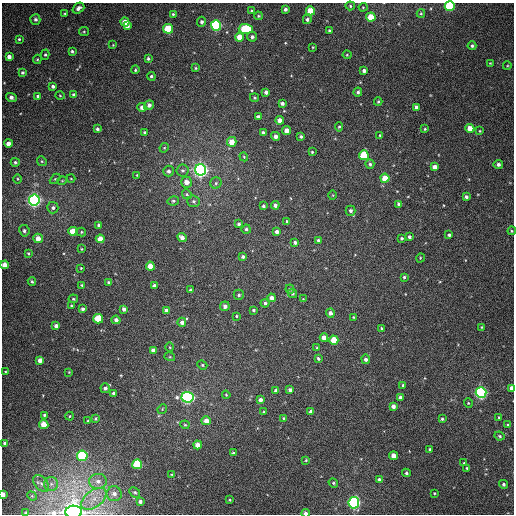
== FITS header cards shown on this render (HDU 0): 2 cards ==
NAXIS1  =                  512
NAXIS2  =                  512

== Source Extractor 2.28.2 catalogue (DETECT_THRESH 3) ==
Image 512 x 512 px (HDU 0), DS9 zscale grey, 1 PNG px = 1 image px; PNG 516 x 516 px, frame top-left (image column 1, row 512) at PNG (2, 3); each listed source drawn as its Kron ellipse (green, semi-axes under 4 px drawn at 4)
Background 382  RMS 9.6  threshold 28.9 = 3 sigma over >= 5 px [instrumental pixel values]
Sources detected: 222; all 222 listed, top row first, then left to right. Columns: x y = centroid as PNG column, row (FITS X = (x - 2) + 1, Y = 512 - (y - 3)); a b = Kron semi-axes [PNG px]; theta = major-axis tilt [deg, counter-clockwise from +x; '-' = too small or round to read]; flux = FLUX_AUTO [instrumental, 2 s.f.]
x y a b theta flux
350 6 5 4 - 880
450 6 5 5 - 56000
363 7 4 4 - 640
78 8 6 4 37 2900
285 9 3 3 - 1600
251 11 4 3 - 770
310 11 4 4 - 14000
65 13 4 2 - 540
173 14 4 3 - 910
421 14 4 4 - 790
258 16 4 3 - 680
371 17 4 4 - 14000
35 19 5 5 - 1800
307 19 4 4 - 1600
125 22 4 4 - 6900
202 22 5 4 - 1600
216 25 5 5 - 95000
127 26 4 3 - 2800
168 29 5 5 - 27000
246 29 7 5 -1 36000
84 31 5 4 - 780
330 31 3 3 - 1500
239 37 4 4 - 8800
252 37 5 5 - 1800
19 39 3 3 - 770
113 45 3 3 - 500
472 46 4 4 - 1400
313 47 3 2 - 530
72 51 3 3 - 1100
45 55 5 4 - 950
347 55 4 4 - 650
9 57 4 4 - 3400
37 59 5 4 - 600
148 59 4 3 - 1100
490 63 3 3 - 550
507 66 4 3 - 520
195 68 4 3 - 730
135 70 4 3 - 930
364 71 4 3 - 2100
22 72 4 4 - 1200
151 76 4 4 - 1300
53 86 3 3 - 1600
266 92 4 4 - 2100
358 92 4 4 - 1100
74 95 4 4 - 1800
38 96 3 3 - 1200
60 96 4 3 - 540
11 97 5 3 - 2600
254 98 4 4 - 730
378 102 4 3 - 810
282 103 4 3 - 1900
149 105 5 4 - 2700
142 107 4 4 - 3100
416 107 4 4 - 2000
258 117 4 4 - 3400
280 120 4 4 - 5100
339 127 4 4 - 880
470 128 4 4 - 7800
97 129 3 3 - 1200
425 129 4 4 - 800
286 130 4 4 - 5100
480 131 4 3 - 630
144 132 3 3 - 920
263 132 4 3 - 1300
380 135 4 3 - 610
275 136 4 4 - 3100
301 137 4 3 - 1400
232 142 5 5 - 7300
8 143 4 4 - 3700
164 148 5 4 - 660
312 152 3 3 - 860
364 155 5 5 - 30000
244 157 4 3 - 580
42 161 5 4 - 750
15 162 4 4 - 1100
370 164 5 4 - 1300
498 164 4 4 - 2200
435 167 4 4 - 4300
183 170 6 6 - 1500
201 170 5 5 - 310000
168 171 5 5 - 1800
137 175 4 3 - 490
385 178 4 4 - 10000
18 179 5 3 - 590
55 179 6 4 44 710
71 179 4 3 - 490
62 181 5 3 - 520
186 182 5 5 - 4600
216 183 5 5 - 1300
187 194 5 4 - 950
333 195 5 3 - 560
466 197 4 3 - 1500
34 200 5 5 - 260000
173 201 6 4 12 1100
194 201 6 5 - 1400
399 204 4 3 - 1900
275 205 4 4 - 2400
263 206 3 3 - 1100
53 208 5 5 - 1700
351 211 5 5 - 1600
287 221 3 3 - 670
239 224 4 4 - 1200
99 225 4 3 - 1600
246 229 4 4 - 1300
24 231 6 5 - 1800
73 231 4 4 - 9400
512 231 4 4 - 660
81 232 4 4 - 770
277 232 4 3 - 2300
449 235 3 3 - 1300
409 237 4 3 - 1600
38 238 5 4 - 5500
182 238 5 4 - 3200
402 238 4 4 - 970
100 239 4 4 - 7000
318 240 4 3 - 1300
295 243 4 3 - 1500
82 249 4 3 - 600
28 253 3 3 - 720
243 257 4 3 - 1300
420 258 4 3 - 500
4 265 4 4 - 6700
150 266 4 4 - 9600
81 268 4 4 - 560
404 277 3 3 - 1100
32 281 4 3 - 860
109 282 4 3 - 980
82 285 4 3 - 700
154 286 4 3 - 1900
290 289 5 4 - 1200
190 290 3 3 - 830
292 293 5 4 - 1000
239 295 5 5 - 1300
272 298 4 4 - 3600
73 299 5 4 - 890
303 299 4 4 - 560
265 303 4 4 - 1500
71 306 3 3 - 890
225 306 5 4 - 2300
83 309 4 3 - 1500
124 309 4 3 - 2100
166 310 4 3 - 1700
253 310 4 3 - 960
330 313 4 4 - 2500
236 316 4 4 - 760
353 317 3 3 - 550
98 319 5 5 - 23000
116 320 4 4 - 2500
182 322 4 4 - 2400
56 326 4 4 - 2800
482 327 4 4 - 570
382 328 4 4 - 740
324 338 4 4 - 5200
334 340 4 4 - 14000
170 347 5 3 - 580
317 348 4 4 - 810
153 350 4 4 - 2700
170 357 5 3 - 660
318 358 3 3 - 1100
366 359 4 4 - 2100
40 360 4 4 - 3900
202 365 5 4 - 870
5 371 4 3 - 480
69 372 4 3 - 540
403 385 3 3 - 1000
105 388 5 4 - 1900
511 388 4 3 - 2400
290 390 4 4 - 1700
276 391 4 4 - 2900
114 393 3 3 - 1500
481 393 5 5 - 150000
226 395 4 3 - 610
187 397 6 5 - 200000
400 397 4 3 - 1900
260 400 4 4 - 2400
468 403 4 4 - 720
393 406 4 4 - 2700
162 409 5 4 - 670
264 412 3 3 - 890
311 412 4 4 - 2500
44 415 4 3 - 1000
70 416 4 3 - 530
499 417 3 2 - 560
284 418 3 3 - 650
95 419 3 3 - 850
442 419 4 4 - 1000
88 421 3 3 - 720
206 421 4 4 - 5600
44 425 4 4 - 12000
185 425 4 4 - 780
508 425 4 3 - 1100
500 436 5 3 - 890
5 443 4 3 - 1900
198 445 4 4 - 5500
430 449 3 3 - 1200
233 453 4 3 - 1000
82 456 5 5 - 64000
393 456 4 4 - 5600
306 460 4 3 - 690
464 463 3 3 - 580
137 464 5 5 - 40000
467 468 3 3 - 680
406 473 4 4 - 1100
172 474 3 2 - 590
379 479 4 3 - 990
98 481 9 7 -1 4000
41 483 10 6 -49 2500
333 483 5 4 - 800
51 484 7 7 - 2400
504 484 4 4 - 1200
135 492 6 4 -46 1100
434 493 3 3 - 600
3 494 4 3 - 5400
114 494 7 7 - 3800
32 496 5 4 - 690
94 499 14 8 37 7600
230 500 3 3 - 580
140 501 4 4 - 2100
354 503 6 5 - 140000
74 512 8 6 -2 840000
26 513 4 2 - 520
306 513 4 3 - 2900
At the frame edge (FLAGS 8, measured only in part): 7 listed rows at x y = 450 6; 512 231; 4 265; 511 388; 3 494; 74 512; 306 513